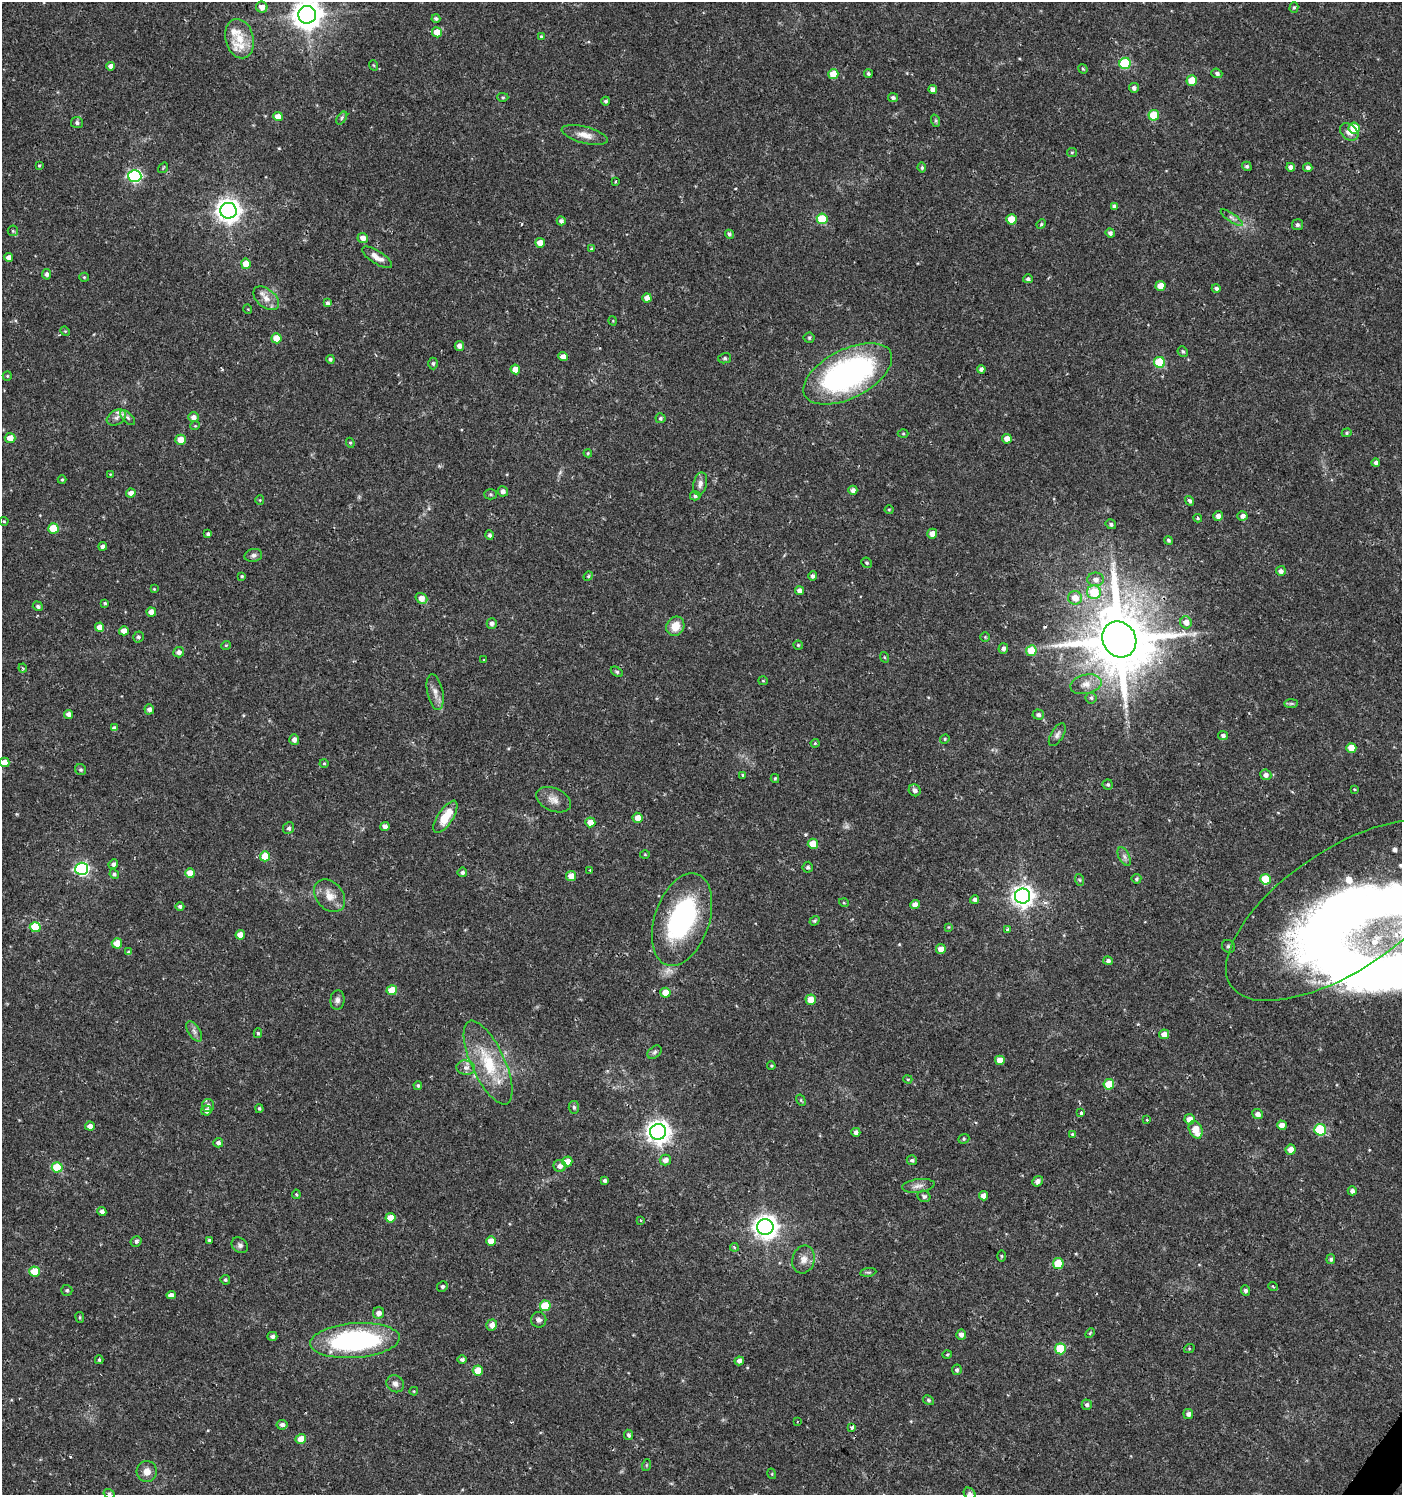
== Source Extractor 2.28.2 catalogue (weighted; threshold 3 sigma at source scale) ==
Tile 6 of 4 x 4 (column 2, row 2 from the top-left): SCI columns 1643-3042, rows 2990-4482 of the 6033 x 6002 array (HDU 1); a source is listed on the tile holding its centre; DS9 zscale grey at full resolution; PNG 1404 x 1497 px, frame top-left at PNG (2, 2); each listed source drawn as its Kron ellipse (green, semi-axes under 4 px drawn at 4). Shown black and unused: <1% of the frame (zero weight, under 2 of 3 exposures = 1% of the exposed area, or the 3 px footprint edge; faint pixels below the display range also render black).
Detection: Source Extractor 2.28.2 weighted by HDU 2 'WHT'; one run over the whole footprint, this tile lists its part. Background 0.0256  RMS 0.0039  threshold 0.0174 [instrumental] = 3 sigma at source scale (4.5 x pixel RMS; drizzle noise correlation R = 1.50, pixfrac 1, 0.0396/0.0396 arcsec/px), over >= 5 px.
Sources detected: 319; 2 inside a brighter object's white glare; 3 cosmic-ray / hot-pixel residue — neither listed nor drawn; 7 inside a brighter listed object's ellipse — not listed separately; the other 307 listed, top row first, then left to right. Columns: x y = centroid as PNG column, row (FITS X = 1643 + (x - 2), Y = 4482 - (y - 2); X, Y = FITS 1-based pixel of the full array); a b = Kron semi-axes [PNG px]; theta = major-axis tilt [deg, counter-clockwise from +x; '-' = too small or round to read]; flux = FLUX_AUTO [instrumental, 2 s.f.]
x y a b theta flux
262 7 6 5 - 2.5
1294 7 5 4 - 0.51
307 15 9 8 - 570
436 18 4 4 - 0.85
437 32 5 5 - 5.1
541 36 4 3 - 0.43
240 39 20 14 -76 7
1125 63 6 5 - 24
373 65 5 3 - 0.35
111 66 4 4 - 1.9
1083 69 5 4 - 0.45
1217 73 5 4 - 0.95
833 74 5 5 - 5.6
868 74 4 4 - 0.7
1192 80 5 5 - 6.9
1134 88 5 5 - 1.2
933 90 4 4 - 2.1
503 97 5 4 - 0.53
893 98 5 4 - 0.89
606 101 4 4 - 0.77
1154 115 5 5 - 15
278 117 5 4 - 4
342 118 7 4 54 0.65
936 121 6 4 -72 0.57
77 123 6 5 - 1
1354 128 5 5 - 11
1349 132 10 7 -40 2.5
585 135 24 8 -14 4
1072 152 5 4 - 0.45
39 166 3 2 - 0.33
1247 166 5 4 - 0.82
922 167 5 4 - 0.73
1291 167 4 4 - 1.6
1308 167 4 4 - 1.2
163 168 6 3 56 0.4
135 176 6 6 - 63
615 181 3 3 - 2
1114 206 4 4 - 1.3
228 211 8 8 - 320
1232 218 13 4 -34 1.2
822 219 5 5 - 13
1011 219 5 5 - 8.2
561 221 4 4 - 1.2
1041 224 5 4 - 0.58
1297 225 5 5 - 0.81
13 231 5 5 - 0.54
1110 233 5 4 - 1.1
729 234 5 4 - 0.72
363 238 5 5 - 2.6
540 243 5 5 - 4.8
591 248 4 4 - 0.65
9 257 4 4 - 2
377 257 17 6 -32 3.1
246 264 5 5 - 5.8
47 274 5 4 - 1.1
84 277 5 4 - 0.44
1028 279 5 4 - 0.88
1161 286 5 5 - 5.2
1216 288 4 4 - 0.96
266 298 15 9 -40 3.4
647 298 4 4 - 2.7
328 303 4 3 - 1.1
248 309 5 3 - 0.38
613 321 5 3 - 0.28
65 331 5 4 - 0.37
276 338 5 5 - 5.3
809 338 5 5 - 0.63
459 346 5 4 - 1.8
1183 352 5 5 - 0.66
563 357 5 4 - 2.9
725 358 6 5 - 0.66
330 359 4 4 - 0.69
1160 362 5 5 - 22
433 363 6 4 -89 0.79
515 369 5 4 - 4
981 369 4 4 - 1.2
848 374 48 24 27 100
7 376 5 4 - 0.5
116 417 10 7 31 1.9
193 417 5 5 - 1.8
128 418 9 5 -45 1
660 418 5 5 - 0.78
195 426 5 3 - 0.32
1347 433 5 4 - 0.5
903 434 5 3 - 0.41
10 438 5 5 - 3.9
1007 439 5 4 - 2.8
181 440 5 5 - 5.5
350 443 5 4 - 0.51
588 453 4 4 - 0.43
1376 463 4 4 - 0.99
110 474 4 4 - 0.32
62 480 4 4 - 0.43
700 484 11 6 76 1.8
853 490 4 4 - 1.5
503 491 5 5 - 1.5
131 493 5 4 - 2.1
490 494 7 5 0 0.66
695 496 5 4 - 0.86
260 500 5 4 - 0.38
1190 501 5 4 - 0.85
889 510 4 4 - 0.4
1218 516 5 5 - 1.9
1242 516 5 4 - 1.7
1198 518 4 3 - 0.51
4 521 4 4 - 0.39
1111 524 5 4 - 0.9
53 528 5 5 - 11
208 534 4 3 - 0.83
932 534 5 5 - 3.6
490 535 4 4 - 0.87
1168 540 4 4 - 0.71
103 546 4 4 - 1.5
253 555 9 6 13 1.1
867 563 5 5 - 0.55
1281 571 5 5 - 1.5
242 576 4 3 - 0.48
588 576 5 4 - 0.52
812 576 5 4 - 1
1096 579 8 6 1 1.9
154 589 3 3 - 0.29
800 591 4 4 - 1.8
1094 592 7 7 - 13
421 598 6 5 - 3.5
1075 598 7 6 - 4.5
105 603 4 4 - 0.54
38 606 5 4 - 0.88
151 612 5 4 - 2.6
1186 622 6 6 - 2.7
492 623 5 5 - 1.4
675 626 10 8 59 5.2
100 627 4 4 - 2.5
124 631 5 4 - 2.8
138 637 5 5 - 0.78
985 637 5 4 - 0.45
1119 639 18 16 -59 3500
226 645 5 3 - 0.33
798 645 4 4 - 0.42
1003 648 5 5 - 1.5
1031 651 5 5 - 8.5
179 652 5 5 - 1.5
884 657 5 3 - 0.35
484 660 4 3 - 0.3
23 668 4 4 - 0.59
617 672 7 4 -29 0.59
763 681 5 4 - 0.43
1086 684 16 9 12 3.8
435 692 18 8 -78 2.9
1091 698 5 5 - 0.72
1291 703 7 4 0 0.7
149 709 5 4 - 1.5
69 714 4 4 - 2.1
1038 715 6 5 - 0.97
114 728 4 4 - 1
1057 735 13 6 59 1.3
1223 735 5 4 - 1.1
945 739 5 4 - 0.5
294 740 5 5 - 1.7
815 743 4 4 - 0.43
1351 748 5 5 - 5.9
4 762 5 5 - 3.7
324 763 4 4 - 0.4
81 770 6 5 - 0.71
742 775 4 3 - 0.42
1266 775 5 5 - 1.6
775 778 4 4 - 0.44
1108 784 5 5 - 0.6
1354 789 4 3 - 0.32
915 790 6 5 - 1.5
553 800 18 11 -24 3.6
445 817 18 7 56 9.1
637 818 5 5 - 3.2
590 822 5 5 - 3.6
385 826 4 4 - 1.8
289 828 6 5 - 0.94
813 844 5 5 - 6.5
645 854 5 3 - 0.4
265 856 5 5 - 7.8
1124 856 10 5 -63 1.3
113 864 5 4 - 1.2
808 867 5 5 - 0.84
82 869 6 6 - 64
590 870 4 3 - 0.48
462 872 5 5 - 0.82
190 873 5 4 - 4.2
114 874 5 4 - 0.82
571 876 5 5 - 3.7
1136 879 5 5 - 0.78
1265 879 5 5 - 11
1080 880 6 3 -70 0.54
330 896 18 13 -49 5
1023 896 7 7 - 230
975 900 4 4 - 1.2
844 903 5 3 - 0.34
915 905 5 4 - 2.9
180 906 4 4 - 0.89
1343 910 135 60 34 260
682 920 48 27 71 57
814 921 5 4 - 0.59
35 927 5 5 - 12
948 927 4 4 - 0.33
1008 930 3 3 - 1.5
240 935 5 4 - 4.1
117 943 5 5 - 4.7
1228 946 7 6 - 0.82
941 949 5 5 - 3.5
129 952 4 4 - 0.88
1108 961 5 4 - 0.95
392 990 5 5 - 7.6
665 993 5 5 - 4.8
337 1000 10 7 84 1.5
811 1000 5 5 - 4.8
194 1031 11 5 -57 1.4
258 1033 5 4 - 0.53
1164 1034 5 5 - 2.6
654 1052 8 5 41 0.81
1000 1060 5 4 - 3.7
488 1062 45 16 -65 19
771 1066 4 4 - 0.38
466 1068 9 7 -8 1.9
908 1079 4 3 - 0.5
1109 1084 5 5 - 8.3
418 1085 4 4 - 0.65
801 1100 6 4 -60 0.49
208 1105 6 6 - 1.1
574 1107 6 5 - 0.67
259 1109 4 3 - 0.51
206 1111 5 5 - 1.6
1081 1113 3 3 - 1.4
1257 1114 5 5 - 1.8
1189 1119 5 5 - 3.7
1147 1120 3 3 - 0.98
1282 1125 5 4 - 2.4
90 1126 5 4 - 1.9
1196 1130 9 6 -66 6.4
1320 1130 6 5 - 25
658 1132 8 8 - 270
856 1132 4 4 - 1.4
1072 1134 4 4 - 0.4
964 1139 6 4 21 0.56
218 1143 5 4 - 1.1
1291 1150 5 5 - 3.3
665 1160 5 5 - 2.1
912 1160 5 5 - 0.93
567 1161 5 5 - 4.1
560 1166 6 6 - 1.6
57 1167 5 5 - 17
605 1180 4 4 - 0.78
1038 1181 6 4 40 1.6
918 1186 16 6 7 2.2
1352 1191 4 4 - 1.4
296 1194 5 4 - 0.5
924 1196 6 5 - 0.97
983 1196 4 4 - 2.6
102 1211 4 4 - 1.6
390 1218 5 5 - 4.7
641 1220 4 3 - 0.56
765 1227 8 8 - 310
209 1240 3 3 - 1.1
136 1241 6 5 - 0.94
491 1241 5 4 - 3.8
240 1245 9 7 -41 1.2
734 1247 4 3 - 0.99
1001 1256 6 4 -89 0.47
803 1259 14 11 76 3.2
1331 1259 5 4 - 0.86
1058 1264 5 5 - 11
35 1271 5 5 - 8.7
868 1272 8 4 8 0.66
225 1280 5 4 - 0.56
442 1286 5 5 - 0.77
1273 1287 5 3 - 0.38
67 1290 5 5 - 0.59
1245 1291 5 4 - 1.2
171 1295 4 4 - 1.5
545 1306 5 5 - 13
378 1313 6 5 - 2
80 1317 5 3 - 0.37
539 1320 8 7 - 1.3
492 1325 5 5 - 2.3
1090 1333 6 3 46 0.43
961 1335 5 5 - 1.5
272 1336 5 4 - 1.2
355 1341 45 17 4 68
1060 1349 5 5 - 15
1189 1349 5 3 - 0.4
947 1355 5 3 - 0.36
99 1360 4 3 - 0.46
462 1360 5 4 - 0.86
739 1361 5 4 - 1.7
957 1370 5 5 - 0.78
478 1371 5 5 - 6.7
395 1384 9 8 - 1.7
414 1391 4 4 - 0.32
928 1400 5 4 - 0.69
1087 1405 5 5 - 0.97
1188 1414 5 5 - 1.5
797 1421 3 3 - 0.31
282 1425 5 5 - 1.4
852 1428 3 3 - 1.6
629 1435 5 4 - 0.88
301 1439 5 5 - 4.8
647 1465 6 4 70 0.51
147 1471 10 10 - 2.9
772 1474 5 3 - 0.36
970 1493 6 5 - 0.83
109 1494 5 4 - 0.84
Overlapping masked pixels (flux is a lower limit): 1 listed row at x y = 1119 639
Isophote crosses this tile's border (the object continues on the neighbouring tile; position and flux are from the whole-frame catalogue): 4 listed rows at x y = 307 15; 4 762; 970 1493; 109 1494